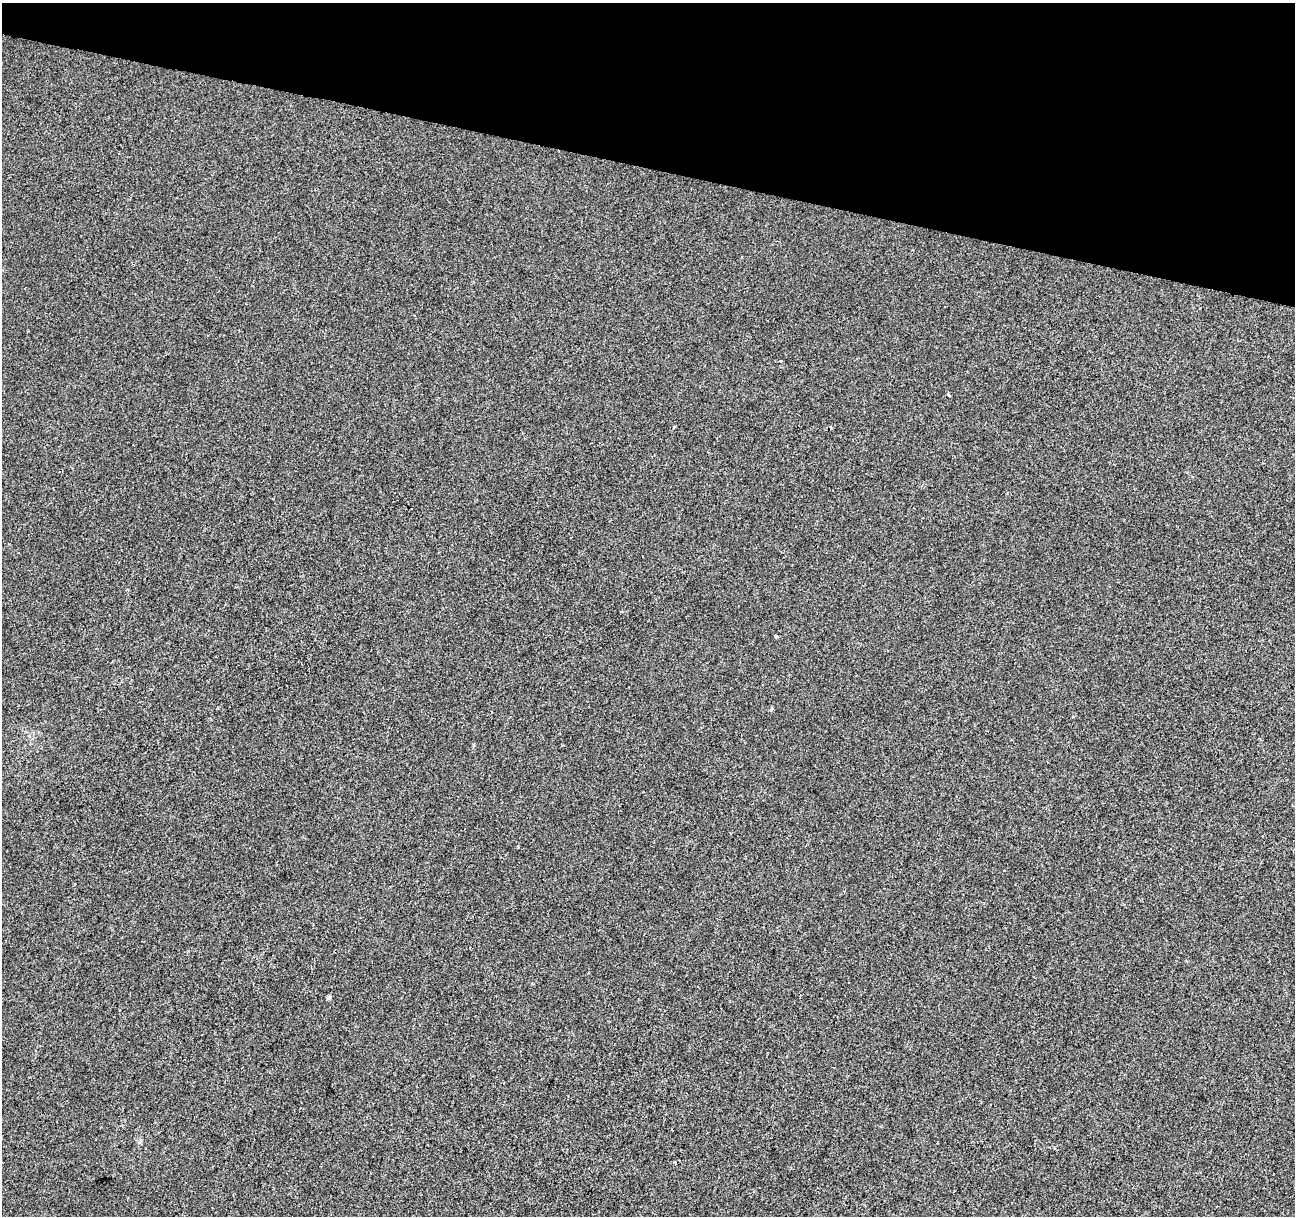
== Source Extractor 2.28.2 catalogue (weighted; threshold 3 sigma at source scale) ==
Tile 2 of 4 x 4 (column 2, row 1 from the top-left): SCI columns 1294-2586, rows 3864-5077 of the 5181 x 5359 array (HDU 1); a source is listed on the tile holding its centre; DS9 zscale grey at full resolution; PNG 1297 x 1218 px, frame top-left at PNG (2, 3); no overlay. Shown black and unused: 14% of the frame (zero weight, under 2 of 3 exposures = <1% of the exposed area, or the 3 px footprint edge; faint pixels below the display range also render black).
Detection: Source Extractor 2.28.2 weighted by HDU 2 'WHT'; one run over the whole footprint, this tile lists its part. Background 1.13e-04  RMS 0.0042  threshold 0.0188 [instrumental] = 3 sigma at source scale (4.5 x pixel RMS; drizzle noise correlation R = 1.50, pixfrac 1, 0.0396/0.0396 arcsec/px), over >= 5 px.
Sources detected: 7; all 7 listed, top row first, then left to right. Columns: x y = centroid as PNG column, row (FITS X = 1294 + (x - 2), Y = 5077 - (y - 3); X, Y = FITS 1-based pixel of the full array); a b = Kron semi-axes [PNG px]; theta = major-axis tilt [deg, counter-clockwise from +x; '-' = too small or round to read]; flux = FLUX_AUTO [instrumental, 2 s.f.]
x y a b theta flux
781 361 3 2 - 0.75
948 395 4 3 - 0.48
674 427 4 3 - 0.49
776 637 4 3 - 1.7
772 709 5 4 - 0.52
329 997 5 4 - 0.94
675 1163 3 3 - 0.44